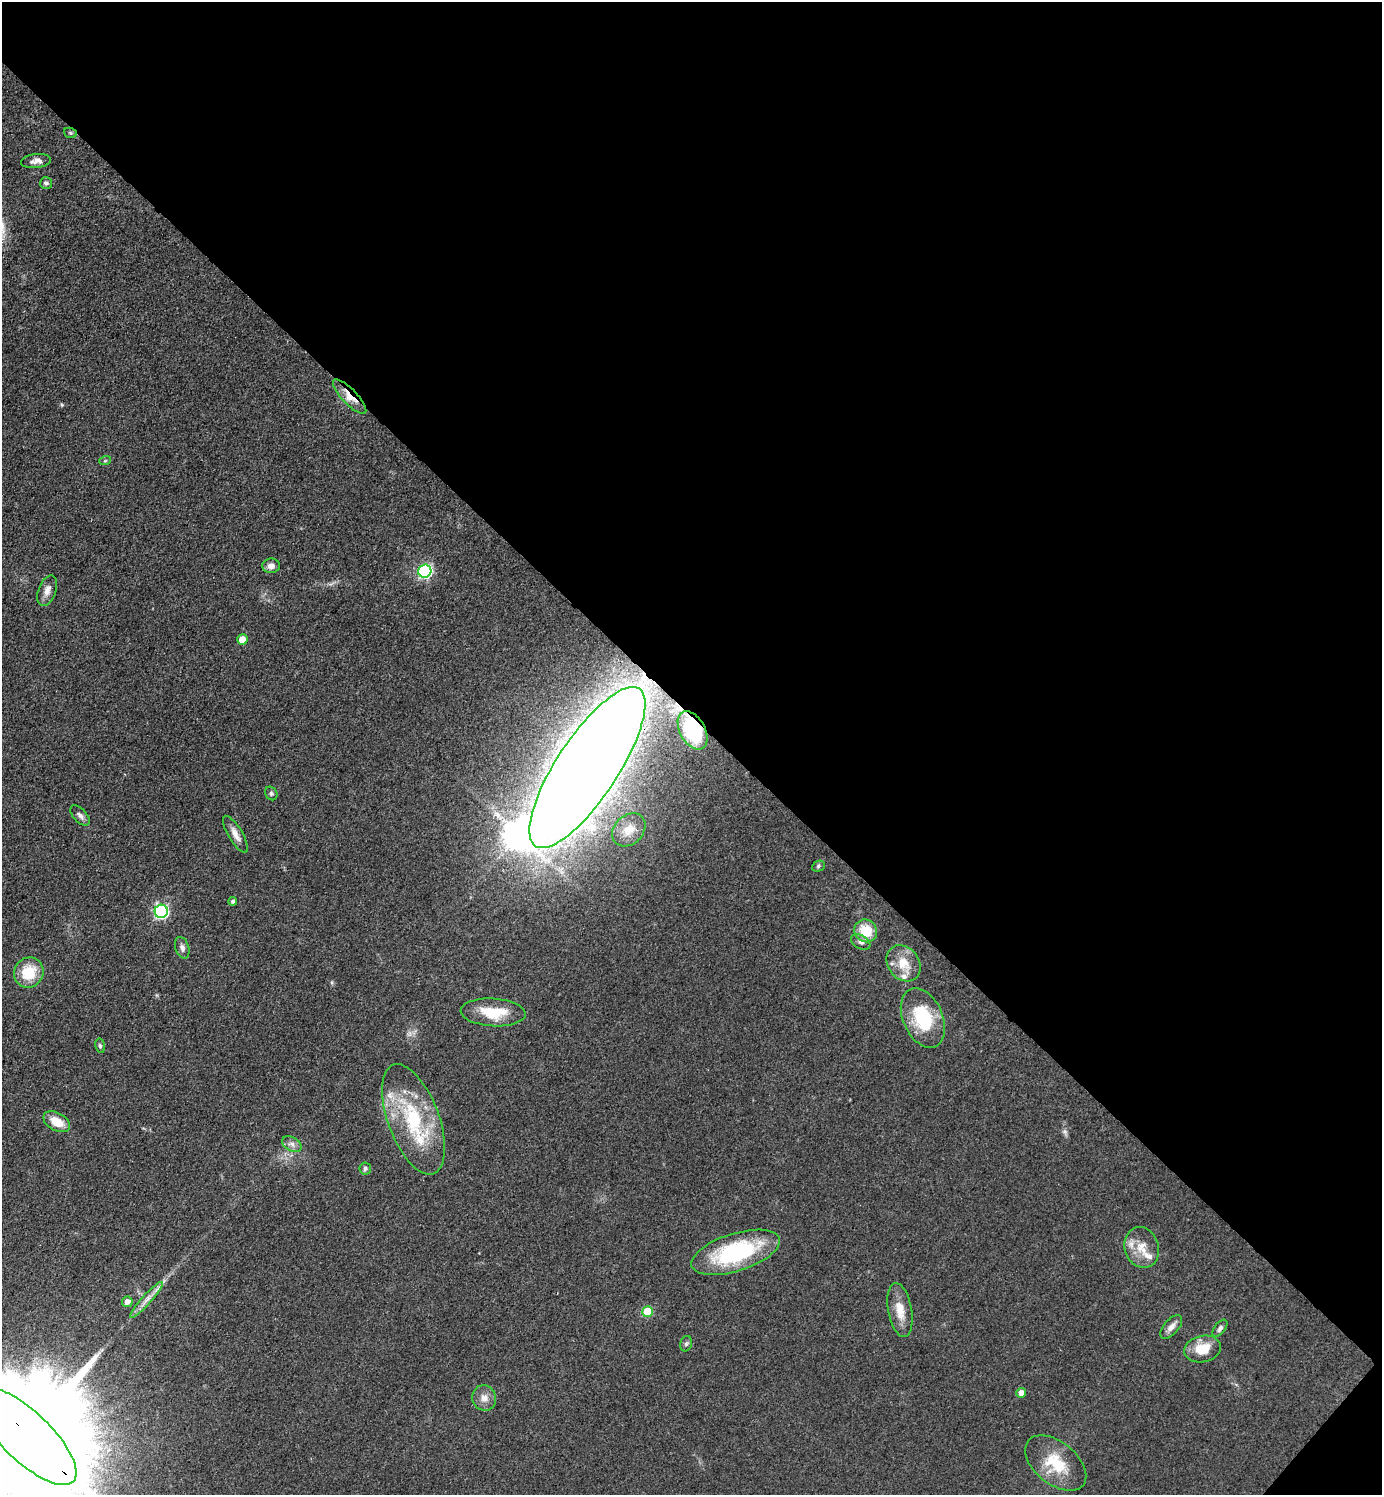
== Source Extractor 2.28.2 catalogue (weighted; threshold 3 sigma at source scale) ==
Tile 8 of 4 x 4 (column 4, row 2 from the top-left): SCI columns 4440-5819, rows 2988-4480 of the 5976 x 5974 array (HDU 1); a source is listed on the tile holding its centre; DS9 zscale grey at full resolution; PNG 1384 x 1497 px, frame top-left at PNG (2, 2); each listed source drawn as its Kron ellipse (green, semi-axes under 4 px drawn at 4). Shown black and unused: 48% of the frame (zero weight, under 3 of 4 exposures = <1% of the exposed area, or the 3 px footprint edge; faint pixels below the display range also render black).
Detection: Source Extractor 2.28.2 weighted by HDU 2 'WHT'; one run over the whole footprint, this tile lists its part. Background 0.0799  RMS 0.0063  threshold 0.0285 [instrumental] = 3 sigma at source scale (4.5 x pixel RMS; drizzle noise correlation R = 1.50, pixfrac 1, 0.05/0.05 arcsec/px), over >= 5 px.
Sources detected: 49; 1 inside a brighter object's white glare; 1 cosmic-ray / hot-pixel residue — neither listed nor drawn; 3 inside a brighter listed object's ellipse — not listed separately; the other 44 listed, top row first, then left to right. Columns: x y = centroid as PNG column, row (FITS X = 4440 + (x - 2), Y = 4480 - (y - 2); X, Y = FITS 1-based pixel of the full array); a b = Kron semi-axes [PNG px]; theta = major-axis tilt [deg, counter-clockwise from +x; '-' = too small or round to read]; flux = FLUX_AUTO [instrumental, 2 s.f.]
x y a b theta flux
70 133 6 5 - 1.1
36 161 15 7 6 3.9
46 183 6 6 - 1.7
350 397 23 7 -46 11
105 461 6 3 19 0.82
271 566 9 7 -1 3.6
425 571 7 6 - 120
47 591 16 8 69 4.8
242 640 5 5 - 9.6
693 730 21 12 -61 51
587 768 94 30 57 2400
271 793 7 5 -58 1.4
80 815 12 6 -48 2.7
629 830 19 14 45 8.4
235 834 21 7 -59 5.3
818 866 6 5 - 1.2
233 901 4 4 - 1.5
161 911 6 6 - 110
866 931 12 11 - 17
861 942 10 6 -32 2.6
182 948 11 7 -71 2.5
903 963 19 15 -52 13
29 973 15 14 - 20
493 1012 32 14 -4 22
923 1018 31 20 -66 37
100 1046 7 5 -79 1.2
413 1119 58 25 -70 57
57 1122 14 8 -29 12
292 1144 10 6 -31 3
365 1168 6 6 - 1.4
1142 1247 21 17 -72 12
736 1252 46 19 17 70
146 1300 23 5 48 5.8
127 1302 5 5 - 4.6
900 1310 27 11 -80 12
648 1312 5 5 - 20
1171 1327 14 7 49 3.9
1220 1328 10 5 52 1.9
686 1344 8 6 74 1.5
1203 1349 18 13 13 14
1021 1393 5 5 - 5.1
484 1398 13 12 - 5.3
27 1437 65 24 -44 48000
1056 1463 35 21 -39 26
Overlapping masked pixels (flux is a lower limit): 4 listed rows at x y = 350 397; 693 730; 587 768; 27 1437
Isophote crosses this tile's border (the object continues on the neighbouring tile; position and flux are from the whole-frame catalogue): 1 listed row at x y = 27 1437